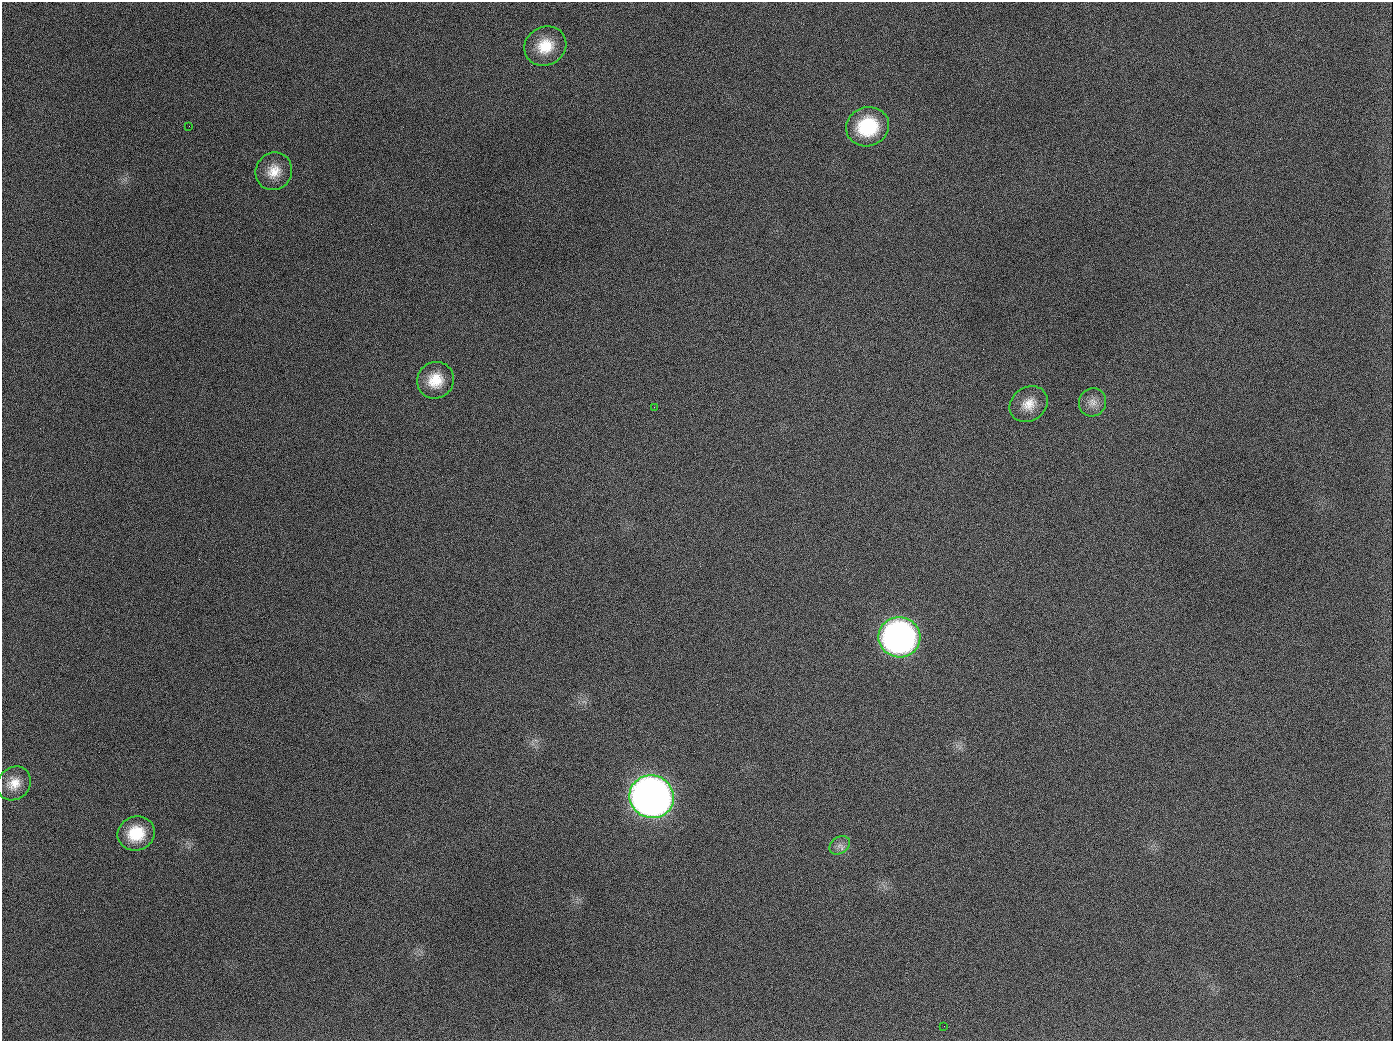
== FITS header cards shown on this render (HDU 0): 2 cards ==
NAXIS1  =                 1391
NAXIS2  =                 1039

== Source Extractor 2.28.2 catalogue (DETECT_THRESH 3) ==
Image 1391 x 1039 px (HDU 0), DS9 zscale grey, 1 PNG px = 1 image px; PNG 1395 x 1043 px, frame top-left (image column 1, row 1039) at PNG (2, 2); each listed source drawn as its Kron ellipse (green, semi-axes under 4 px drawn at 4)
Background 1600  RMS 72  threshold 215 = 3 sigma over >= 5 px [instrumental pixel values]
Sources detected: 14; all 14 listed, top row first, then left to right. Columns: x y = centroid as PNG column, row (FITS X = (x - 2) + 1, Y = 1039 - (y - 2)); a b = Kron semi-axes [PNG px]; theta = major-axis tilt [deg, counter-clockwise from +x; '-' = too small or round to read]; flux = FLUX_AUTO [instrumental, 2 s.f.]
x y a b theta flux
545 46 21 19 29 1.4e+05
189 126 2 2 - 5.7e+03
868 127 22 19 18 3.0e+05
274 171 19 18 - 9.1e+04
435 380 19 18 - 1.2e+05
1093 402 14 13 - 4.5e+04
1029 404 20 16 35 8.0e+04
654 407 3 2 - 3.7e+03
899 637 21 20 - 2.2e+06
14 783 18 16 46 7.7e+04
652 797 22 21 - 5.0e+06
136 833 19 17 19 1.7e+05
840 845 11 8 35 2.6e+04
944 1026 3 2 - 4.1e+03